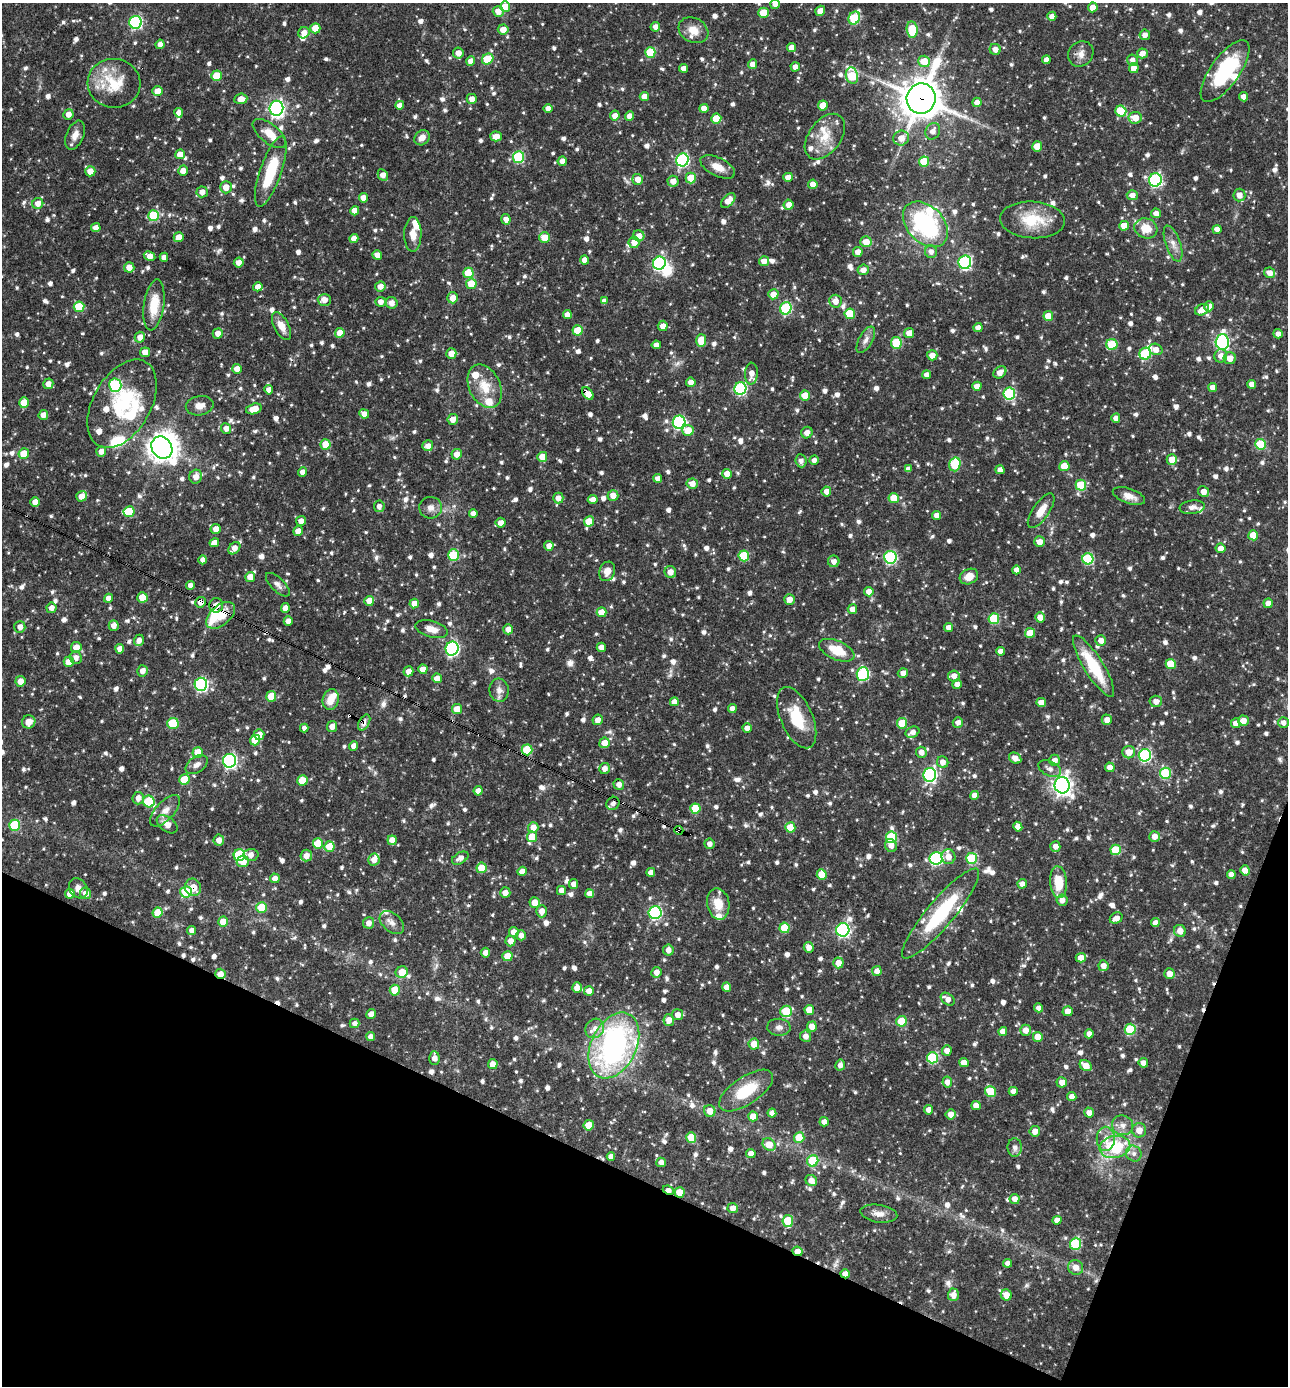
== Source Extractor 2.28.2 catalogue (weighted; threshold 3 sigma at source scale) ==
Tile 15 of 4 x 4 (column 3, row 4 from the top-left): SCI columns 2842-4127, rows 1-1384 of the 5550 x 5536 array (HDU 1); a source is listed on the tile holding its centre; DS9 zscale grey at full resolution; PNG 1290 x 1388 px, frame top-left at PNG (2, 3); each listed source drawn as its Kron ellipse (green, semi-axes under 4 px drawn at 4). Shown black and unused: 19% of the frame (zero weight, under 3 of 4 exposures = <1% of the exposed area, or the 3 px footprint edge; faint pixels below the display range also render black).
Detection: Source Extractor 2.28.2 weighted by HDU 2 'WHT'; one run over the whole footprint, this tile lists its part. Background 0.0652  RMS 0.0036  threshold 0.0161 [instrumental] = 3 sigma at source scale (4.5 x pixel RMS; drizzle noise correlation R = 1.50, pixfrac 1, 0.05/0.05 arcsec/px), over >= 5 px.
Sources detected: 1264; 1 too faint to see at this stretch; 4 inside a brighter object's white glare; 9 cosmic-ray / hot-pixel residue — neither listed nor drawn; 31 inside a brighter listed object's ellipse — not listed separately; of the other 1219, all 500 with FLUX_AUTO >= 1.77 (the completeness limit of this list) listed and drawn (719 fainter detections not listed), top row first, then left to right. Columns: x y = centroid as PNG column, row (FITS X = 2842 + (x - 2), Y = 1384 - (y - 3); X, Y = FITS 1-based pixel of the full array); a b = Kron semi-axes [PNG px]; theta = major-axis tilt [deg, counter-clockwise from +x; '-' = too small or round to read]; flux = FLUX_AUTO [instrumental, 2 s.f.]
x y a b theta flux
775 4 5 5 - 1.9
505 7 5 5 - 6.2
1093 7 5 4 - 3.6
498 11 5 5 - 2.9
820 11 5 4 - 3.6
763 13 5 5 - 7.3
1052 16 4 4 - 2.4
854 18 7 5 62 24
136 22 6 6 - 52
655 27 5 4 - 2.3
315 28 5 5 - 6.7
503 29 5 5 - 3.5
912 29 8 5 -83 15
693 30 15 12 -28 4.7
304 33 6 5 - 2.9
1145 35 5 5 - 2.1
160 44 5 4 - 1.9
792 48 4 4 - 3.4
995 49 5 5 - 2.4
650 52 5 5 - 14
458 53 5 5 - 3.1
1142 53 5 5 - 2.7
1081 54 13 12 - 3
488 59 6 5 - 12
1046 60 4 4 - 1.8
1132 60 6 5 - 2.1
471 61 5 4 - 2.8
924 61 6 6 - 7
753 64 5 4 - 2.7
795 67 4 4 - 2.2
683 68 4 4 - 2.5
1134 68 5 5 - 3
1225 71 36 14 54 29
852 75 8 6 -76 13
216 76 5 5 - 8.1
114 83 26 24 -9 15
158 91 5 5 - 4.1
644 97 4 4 - 3.2
1244 97 4 4 - 2.6
921 98 15 14 - 930
241 99 6 5 - 3
472 99 5 5 - 2.6
977 102 4 4 - 2.4
400 105 4 4 - 2.8
823 105 5 5 - 5.8
276 108 7 7 - 110
548 108 4 4 - 2.4
704 108 4 4 - 2.8
1121 111 5 5 - 12
179 113 5 4 - 2.5
68 114 5 5 - 2.4
615 116 5 5 - 2.6
630 116 5 4 - 2.9
716 118 5 5 - 6.5
1135 118 7 5 8 5
933 131 8 7 - 2.4
269 133 20 9 -39 5.4
75 135 15 8 68 2.9
496 136 6 5 - 3.7
825 137 26 16 53 8.8
422 138 8 7 - 3.1
901 138 8 7 - 3.4
1037 146 5 5 - 7.1
180 154 5 5 - 3.9
518 157 6 5 - 27
682 160 6 6 - 54
562 161 5 4 - 2.4
924 161 5 5 - 12
718 167 19 9 -26 4.5
90 171 5 5 - 3.3
183 171 5 5 - 3
271 171 37 10 71 18
383 175 6 5 - 2.8
788 177 5 4 - 3.1
691 178 5 5 - 6.9
638 179 5 5 - 3.5
1155 180 6 6 - 52
673 181 5 5 - 2.9
813 184 5 4 - 4
226 187 6 5 - 3.4
202 192 5 5 - 2.4
1132 195 5 5 - 2.5
1239 195 6 6 - 3
363 198 4 4 - 3.5
728 201 9 5 47 3.1
38 203 5 5 - 2.9
789 205 5 5 - 2.9
355 211 4 4 - 3.5
1156 213 5 5 - 2
153 216 5 5 - 20
506 219 5 4 - 2.2
1032 220 32 18 -4 13
925 224 26 18 -46 45
1124 226 5 5 - 4.8
96 228 5 4 - 2.7
1146 228 11 10 - 6.3
1217 229 4 4 - 2.3
413 234 17 8 90 3.7
639 236 6 5 - 2.9
179 237 5 4 - 4.1
354 238 4 4 - 3.1
544 238 5 5 - 6.4
634 242 6 5 - 3.3
866 242 5 5 - 4.4
1173 243 19 7 -71 2.9
858 252 5 4 - 3
931 252 6 6 - 2
377 255 5 4 - 2.6
150 256 6 4 -28 3.3
164 257 4 4 - 2.2
585 260 4 4 - 2.6
764 261 5 5 - 2.8
965 262 6 6 - 47
239 263 5 5 - 2.6
659 263 6 6 - 53
129 267 5 5 - 3.1
863 270 5 5 - 2.6
468 273 5 5 - 11
1270 273 5 5 - 2.9
471 284 5 5 - 8
380 286 5 5 - 2.5
258 287 5 4 - 2.8
773 294 5 5 - 3.8
453 298 5 5 - 3.4
324 300 7 6 - 3.2
604 301 4 4 - 1.9
835 301 6 6 - 3.1
381 302 5 5 - 2.2
392 303 6 5 - 2.7
154 305 25 10 82 9.3
1209 306 5 5 - 3
79 307 5 5 - 11
786 308 6 5 - 33
1202 310 7 5 27 3.6
850 314 5 5 - 12
567 315 4 4 - 2.5
1048 316 5 5 - 6.2
282 326 15 7 -62 3.9
663 326 5 5 - 2.7
978 327 4 4 - 2.8
578 330 5 5 - 9.7
218 333 5 5 - 2.6
340 333 5 5 - 5.4
909 333 5 5 - 3.5
1278 334 5 4 - 2.3
140 337 5 5 - 2.7
866 340 14 7 61 2
701 341 6 5 - 8.6
1222 342 8 6 88 68
896 343 6 5 - 16
656 345 4 4 - 2.4
1112 345 5 5 - 14
1156 349 7 5 -18 3
145 352 5 4 - 3.3
451 353 5 5 - 3.7
1145 354 6 5 - 23
932 355 5 5 - 2.8
1221 356 6 6 - 2.3
1230 358 6 6 - 3.2
237 369 5 5 - 3.8
1000 372 7 5 39 3.1
751 374 11 6 87 3.2
927 375 4 4 - 2.3
691 382 4 4 - 2.4
48 384 5 5 - 2.4
1252 384 4 4 - 2.9
115 385 7 6 - 34
485 386 23 15 -64 8.4
977 386 4 4 - 3.1
1213 387 4 4 - 2.7
740 388 6 6 - 46
269 390 4 4 - 2.3
588 393 7 4 -54 4.1
1009 394 6 6 - 35
805 395 5 5 - 6
24 403 5 5 - 7.2
122 404 48 29 60 26
200 406 14 9 11 3.2
254 409 8 5 15 4.8
364 414 5 4 - 2.5
43 415 5 5 - 2.6
1116 418 4 4 - 2.5
453 419 5 5 - 2.5
679 422 6 6 - 55
226 428 5 5 - 2.5
688 430 5 5 - 6
807 433 6 5 - 2.2
326 444 5 5 - 6.8
1261 444 5 5 - 18
428 446 5 5 - 2.5
162 447 12 10 -56 330
101 451 5 5 - 2.6
24 454 5 5 - 7.3
457 454 5 5 - 3
542 457 5 5 - 4.7
1172 459 5 5 - 5.2
814 460 4 4 - 1.8
801 461 6 5 - 1.9
955 464 7 5 75 16
1064 466 5 5 - 7.3
908 469 4 4 - 2
1000 470 4 4 - 2.1
302 472 4 4 - 2.3
727 474 5 5 - 3.6
196 477 7 6 - 3.1
658 478 4 4 - 1.9
692 484 5 5 - 2.7
1081 485 5 5 - 14
826 491 5 5 - 2.3
1204 492 6 5 - 2.9
82 496 5 5 - 2.8
613 496 5 5 - 3.1
1129 496 17 7 -19 3.4
558 498 5 5 - 2.7
894 498 5 5 - 8.4
593 500 5 4 - 2.8
35 502 5 4 - 3.1
379 506 6 5 - 1.8
1192 507 13 7 7 1.9
431 508 11 11 - 2.5
1041 511 20 8 56 5.1
129 512 5 5 - 9.6
473 513 4 4 - 1.9
937 515 4 4 - 2.5
301 521 5 5 - 2.3
589 521 5 5 - 7.5
501 523 5 5 - 2.4
216 529 5 5 - 3
298 531 5 4 - 2.9
1253 535 5 5 - 6.5
1040 542 5 5 - 2.9
214 543 5 4 - 2.6
549 546 4 4 - 2.4
234 548 7 5 48 2.6
1220 548 5 5 - 2.9
453 555 6 5 - 18
744 556 5 5 - 15
890 557 6 6 - 46
1088 559 5 5 - 29
203 560 4 4 - 1.8
834 561 6 5 - 2.1
1016 570 4 4 - 2.6
607 571 10 7 68 3.4
670 572 6 5 - 2.8
250 577 5 5 - 4.3
969 577 9 7 25 4
190 585 4 4 - 2.1
278 585 15 6 -44 1.8
869 592 5 5 - 2.6
142 597 5 5 - 6.7
108 598 5 4 - 2.6
789 599 5 5 - 2.8
369 601 5 5 - 3.8
201 602 5 5 - 2.8
414 603 5 5 - 3
1268 603 4 4 - 2.6
216 605 7 7 - 3.1
51 608 5 5 - 2.3
285 608 5 4 - 2.6
852 609 5 4 - 2.6
601 612 5 5 - 4.3
221 615 17 10 40 8.5
1040 617 5 5 - 2.7
994 619 5 5 - 20
288 621 4 4 - 2.4
114 625 5 5 - 2.7
20 627 6 5 - 2.3
949 627 4 4 - 2.4
431 629 16 8 -16 3.3
508 629 5 5 - 2.7
1030 633 5 5 - 5.4
139 640 6 5 - 2.3
1101 640 5 5 - 2.6
76 647 5 5 - 3.9
601 647 5 4 - 3
120 649 5 4 - 2.7
452 649 7 6 - 64
837 650 19 9 -24 9
1000 651 4 4 - 1.9
76 658 6 6 - 2
69 662 5 5 - 6.3
1171 664 5 5 - 9.2
1094 666 35 9 -58 19
423 669 5 4 - 3.4
143 671 6 5 - 2.5
408 671 5 5 - 2.5
903 673 5 4 - 2.2
863 674 7 6 - 31
954 676 6 5 - 2.6
437 678 5 4 - 3
20 681 5 5 - 3.4
201 684 6 6 - 59
957 684 4 4 - 2.4
499 690 11 9 -83 2.5
271 696 5 5 - 9.8
331 699 10 8 77 4.6
1156 701 6 5 - 2.3
674 702 4 4 - 2.8
1041 702 5 4 - 3
457 709 5 5 - 4.9
732 709 4 4 - 2.3
797 718 32 16 -66 13
598 720 5 5 - 2.6
1107 720 5 5 - 2.4
1243 721 5 5 - 3.1
29 722 7 6 - 3.1
958 722 5 5 - 2
1283 722 5 5 - 2
173 723 5 5 - 15
364 723 9 5 61 2
902 723 5 5 - 11
1236 723 5 5 - 2.4
332 726 6 5 - 2.6
304 728 4 4 - 1.8
747 728 4 4 - 2.6
912 732 7 5 25 2.3
259 735 5 5 - 3.5
255 740 5 5 - 9.4
604 743 5 5 - 3.9
354 746 5 4 - 2.4
527 750 5 5 - 14
198 752 5 5 - 6.4
921 752 5 5 - 2.4
1129 752 6 6 - 3.8
1145 755 6 6 - 48
1015 758 6 5 - 2.5
1054 760 6 5 - 2.4
229 761 7 6 - 77
943 762 6 5 - 2.6
197 765 12 7 35 2
1110 767 5 4 - 2.4
604 768 5 5 - 2.2
1050 769 12 7 -26 2
1165 773 5 5 - 23
930 775 7 6 - 73
184 780 5 5 - 11
302 781 5 5 - 9.2
619 784 5 5 - 2.1
1062 785 8 7 - 200
478 791 5 4 - 2.9
974 795 4 4 - 2.4
138 798 6 5 - 2.6
149 802 6 5 - 20
613 803 7 6 - 1.9
695 809 5 5 - 12
165 811 20 9 47 3.3
167 824 12 7 -37 3.3
14 825 5 5 - 17
533 827 5 5 - 3.3
790 827 5 5 - 8
1018 827 5 4 - 2.6
679 830 4 3 - 19
1155 836 5 5 - 2.6
532 837 5 5 - 7.6
892 837 5 5 - 23
219 840 5 5 - 2.7
392 840 5 4 - 2.7
318 843 5 5 - 9.7
709 844 5 5 - 2.1
329 846 5 5 - 8.3
891 846 7 6 - 2.2
1055 846 5 5 - 2.5
1116 850 5 5 - 14
239 855 6 5 - 28
251 855 7 6 - 2.5
306 856 6 5 - 3.2
948 857 7 7 - 3.4
460 858 9 5 30 2.3
936 858 6 6 - 53
972 858 5 5 - 22
374 859 6 5 - 3.1
243 862 6 5 - 4.2
482 868 5 5 - 6.8
1245 870 5 4 - 3
522 871 5 4 - 2.5
651 872 4 4 - 2.9
822 875 5 5 - 6.9
1231 875 4 4 - 2.3
275 878 5 4 - 2.4
1058 882 16 8 -86 8.8
574 884 5 4 - 2.6
1022 884 5 4 - 1.9
193 887 9 8 - 4.6
78 888 11 8 -51 2.2
561 890 4 4 - 2.4
186 892 6 5 - 14
86 893 6 5 - 2.5
505 893 5 5 - 2.7
70 894 5 4 - 3.9
589 894 4 4 - 2.4
1062 900 6 5 - 2.5
535 902 5 5 - 4.4
718 904 16 11 -78 6.1
262 907 5 5 - 12
542 911 6 5 - 2.7
158 913 5 5 - 8.1
655 913 6 6 - 52
941 913 57 13 50 28
1116 918 7 5 30 3
223 922 5 5 - 5.4
392 922 14 9 -41 2.4
369 923 6 5 - 2.2
1155 923 4 4 - 2.5
785 928 5 5 - 11
843 930 6 6 - 63
192 931 4 4 - 2.3
1180 931 6 6 - 3.1
514 932 5 5 - 3
521 935 5 5 - 2.3
511 941 5 5 - 3
809 947 5 5 - 2.6
668 950 5 5 - 2.4
485 953 5 4 - 2.3
507 956 5 5 - 5.6
1081 958 5 4 - 3.4
838 963 5 5 - 3.8
1103 966 5 5 - 2.6
877 971 5 5 - 2.8
402 972 6 5 - 5.5
656 972 5 5 - 2.5
220 974 5 5 - 3
1169 974 5 5 - 2.8
727 987 5 4 - 3.1
577 988 5 5 - 2.7
395 990 5 5 - 10
589 991 5 5 - 3
948 999 8 5 -39 2.6
1038 1008 4 4 - 1.9
809 1010 5 5 - 5
786 1011 6 5 - 15
1068 1011 5 5 - 2.8
371 1014 5 4 - 2.8
678 1015 5 5 - 2.7
669 1020 6 5 - 3.5
902 1021 5 5 - 12
355 1023 5 4 - 1.8
812 1026 5 5 - 3.6
779 1027 12 8 -3 1.9
595 1028 10 9 - 2.5
1130 1029 5 5 - 21
1025 1030 5 5 - 3.2
1003 1031 4 4 - 3
1089 1034 4 4 - 2.2
806 1036 6 5 - 2.3
371 1037 4 4 - 2.4
1038 1037 5 5 - 5.3
754 1044 5 5 - 5.3
614 1045 35 22 64 99
947 1050 5 5 - 2.5
434 1058 7 5 -87 2.6
932 1058 5 5 - 23
964 1063 5 4 - 3.1
1143 1063 5 4 - 2.2
493 1064 5 5 - 3
840 1065 5 5 - 1.8
1086 1065 6 5 - 4.5
947 1082 5 5 - 2.3
1062 1082 5 5 - 2.7
746 1091 31 14 34 13
990 1091 5 5 - 11
1013 1091 4 4 - 2.2
1072 1097 4 4 - 2.5
976 1106 4 4 - 3.3
929 1110 5 4 - 2.6
710 1111 6 5 - 3.3
1089 1112 5 4 - 2.5
772 1113 4 4 - 2.3
951 1114 5 5 - 3
753 1116 5 5 - 4.9
824 1122 5 4 - 2.4
589 1125 5 5 - 7.3
1123 1125 10 9 - 2.5
1139 1130 7 7 - 3.2
1035 1131 5 5 - 2.7
691 1137 5 5 - 8.2
799 1137 5 5 - 10
1106 1139 12 9 90 3.4
769 1145 7 5 -43 5.7
1015 1147 9 7 -90 1.8
1115 1147 15 11 11 20
1134 1153 8 7 - 1.9
751 1154 5 4 - 2.5
611 1156 4 4 - 2
813 1161 6 5 - 14
661 1162 5 4 - 2.6
811 1181 6 5 - 2.8
668 1190 6 4 -23 2.7
679 1192 5 5 - 6.4
1015 1199 5 5 - 2.6
733 1208 5 5 - 2.5
879 1214 18 9 -7 2.9
1057 1220 5 4 - 2.3
788 1221 6 5 - 14
1076 1244 6 5 - 22
797 1251 5 4 - 2.6
1007 1263 4 4 - 1.9
1076 1267 8 7 - 2.8
845 1274 4 4 - 3
953 1295 6 5 - 2.9
1006 1295 6 5 - 3.4
Overlapping masked pixels (flux is a lower limit): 13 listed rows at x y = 921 98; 588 393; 201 602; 216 605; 221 615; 364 723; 679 830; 193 887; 220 974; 668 1190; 679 1192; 797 1251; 845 1274
Isophote crosses this tile's border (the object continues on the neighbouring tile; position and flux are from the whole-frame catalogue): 2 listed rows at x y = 775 4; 498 11